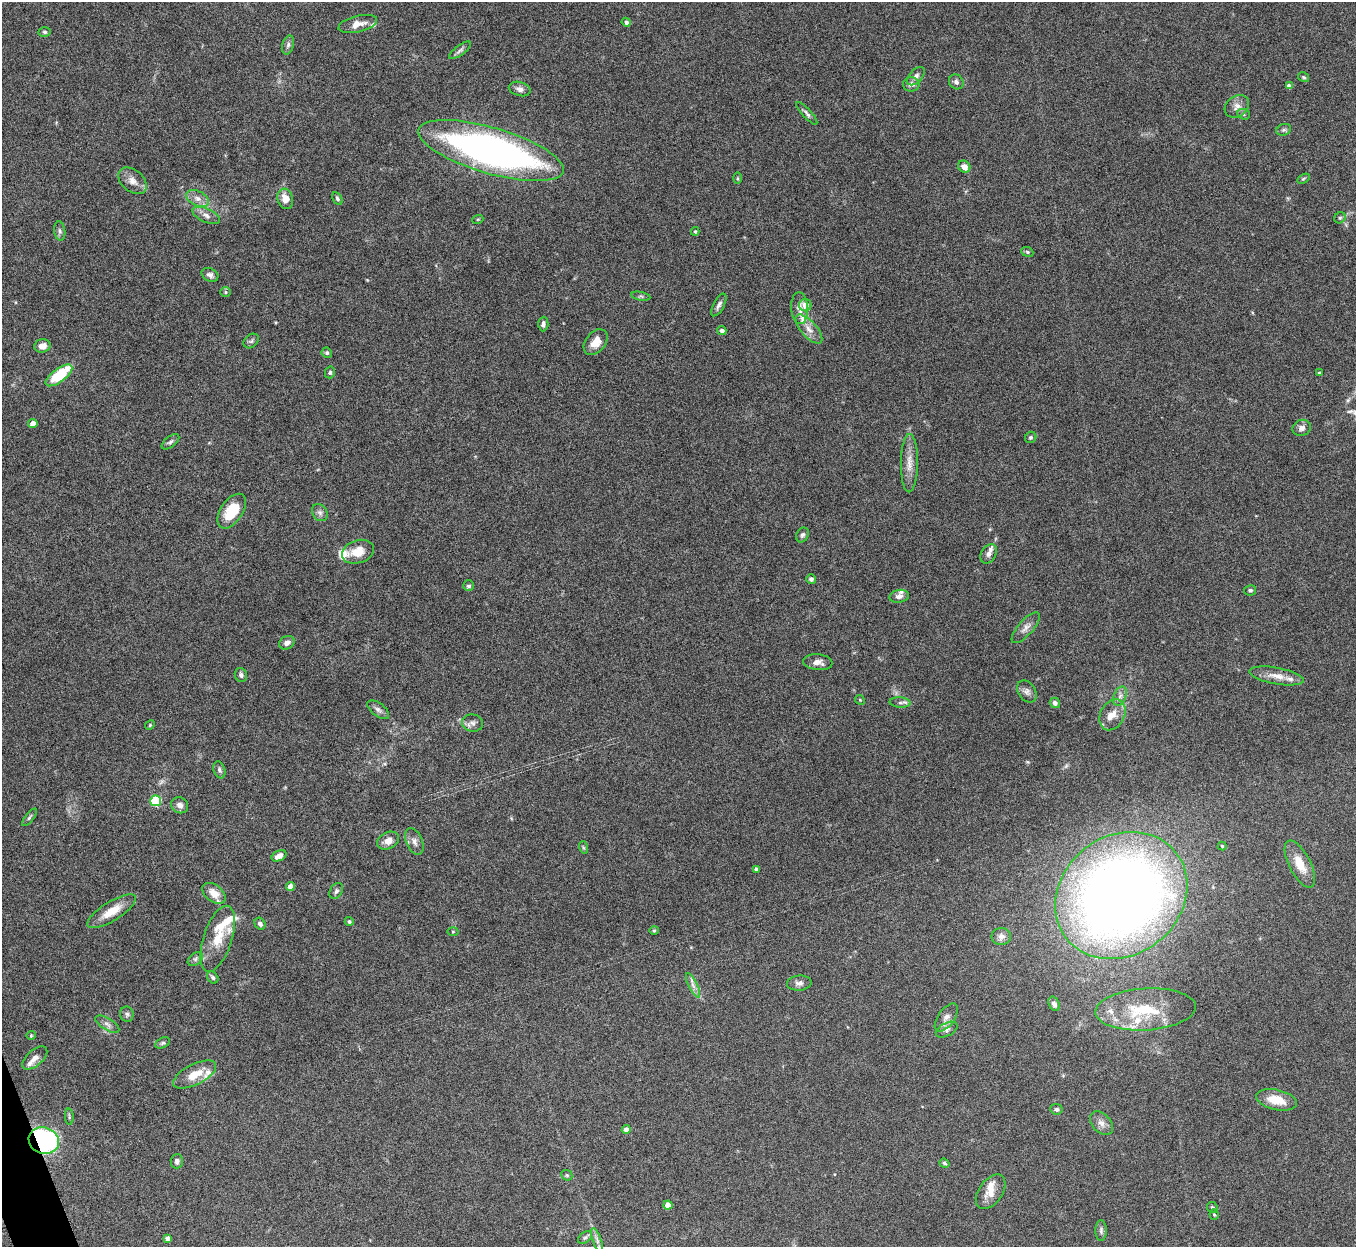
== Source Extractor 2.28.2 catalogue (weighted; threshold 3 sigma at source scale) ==
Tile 7 of 4 x 4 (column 3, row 2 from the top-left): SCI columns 2710-4063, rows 2641-3885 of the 5422 x 5406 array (HDU 1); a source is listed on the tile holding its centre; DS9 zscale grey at full resolution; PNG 1358 x 1249 px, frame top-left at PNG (2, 2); each listed source drawn as its Kron ellipse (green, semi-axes under 4 px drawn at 4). Shown black and unused: <1% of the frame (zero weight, under 5 of 10 exposures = <1% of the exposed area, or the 3 px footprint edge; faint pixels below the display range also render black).
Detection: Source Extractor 2.28.2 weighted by HDU 2 'WHT'; one run over the whole footprint, this tile lists its part. Background 0.145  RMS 0.0057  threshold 0.0234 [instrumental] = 3 sigma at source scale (4.09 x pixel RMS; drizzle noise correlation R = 1.36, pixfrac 0.8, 0.05/0.05 arcsec/px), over >= 5 px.
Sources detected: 142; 1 inside a brighter object's white glare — neither listed nor drawn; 15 inside a brighter listed object's ellipse — not listed separately; the other 126 listed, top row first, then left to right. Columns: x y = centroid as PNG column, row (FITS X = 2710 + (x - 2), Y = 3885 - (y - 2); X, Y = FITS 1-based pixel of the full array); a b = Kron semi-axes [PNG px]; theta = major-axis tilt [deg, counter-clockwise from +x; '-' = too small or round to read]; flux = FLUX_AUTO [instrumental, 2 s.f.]
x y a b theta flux
626 22 4 4 - 1.4
358 24 20 8 13 5.1
44 32 6 4 -4 0.94
288 45 10 5 75 1.6
460 50 13 5 36 1.5
916 76 11 6 47 1.9
1303 77 6 4 -31 0.82
956 82 8 7 - 1.7
911 84 8 7 - 2.3
1289 86 4 4 - 2.8
520 89 11 7 -15 2.4
1237 106 13 10 37 3.6
807 113 15 4 -48 1.6
1244 114 6 5 - 0.92
1284 130 7 5 20 1.3
491 151 75 23 -16 250
964 166 6 5 - 3.7
737 178 6 4 90 0.67
1303 179 7 4 30 0.72
133 181 16 10 -40 4.5
197 198 12 7 -27 3.3
337 198 7 4 -62 0.96
285 199 10 8 -74 5.4
206 215 15 7 -25 3
1340 218 6 5 - 0.93
478 219 5 3 - 0.46
60 231 9 5 -84 1.5
695 231 4 3 - 0.72
1027 252 6 4 -22 0.76
210 275 9 6 -27 1.9
225 292 5 5 - 0.82
641 296 9 3 -11 0.81
719 305 12 5 61 1.9
805 305 6 6 - 4.2
799 308 16 8 -86 3.7
543 324 7 5 87 1.7
809 329 18 8 -49 4.6
722 331 5 4 - 2
251 341 8 6 39 1.3
596 342 15 9 51 6.1
42 346 8 6 9 3.9
327 353 5 5 - 0.91
330 372 6 5 - 0.96
1319 373 3 3 - 0.76
59 375 16 6 37 26
33 423 4 4 - 5
1302 428 9 8 - 2.4
1031 437 6 5 - 0.86
170 442 10 5 38 1.4
909 463 29 8 89 6.5
232 511 19 11 56 15
320 513 9 7 -57 1.9
802 535 8 6 64 1.3
358 552 16 11 19 8.5
989 554 10 7 58 3
811 579 5 5 - 1.4
469 586 5 5 - 1.1
1250 590 6 5 - 1.1
899 596 10 6 11 2
1026 628 19 7 48 3.5
287 643 8 6 28 2.4
818 662 15 8 -6 3.4
241 675 7 6 - 1.4
1277 676 27 8 -10 6.3
1027 692 12 8 -53 2.3
1120 696 10 6 68 2.2
860 700 5 4 - 0.57
900 703 10 5 -4 1.6
1055 703 5 5 - 1.9
378 710 13 6 -38 2
1112 715 16 12 63 5.6
473 723 10 8 -9 2.4
150 725 5 4 - 0.63
219 770 9 5 -70 1.2
156 801 5 5 - 38
180 805 9 7 -34 2.7
29 817 10 3 52 1
388 841 11 8 25 4.1
414 842 14 8 -67 2.9
1222 846 4 4 - 0.68
583 847 6 4 -72 0.66
279 856 8 5 27 3.2
1300 864 26 10 -63 10
756 869 4 4 - 1.8
290 887 4 4 - 5.4
336 891 8 6 60 1.3
214 893 13 8 -38 5.7
1121 895 70 59 38 640
112 911 28 9 32 9.7
349 921 4 4 - 0.99
260 924 6 5 - 1.6
654 930 4 4 - 0.62
453 932 5 3 - 0.47
1001 937 9 8 - 2.4
218 939 34 14 72 14
195 959 8 5 36 1.4
213 977 6 5 - 1.2
799 983 12 7 5 2.3
693 985 13 4 -65 2.5
1054 1004 7 5 -65 1.9
1145 1009 50 21 4 29
127 1014 8 6 -79 1.3
946 1017 16 8 54 3.7
107 1024 13 6 -32 2.2
947 1030 12 6 27 2.1
31 1035 4 4 - 0.58
163 1043 8 5 27 1
35 1058 15 8 42 3.2
195 1075 24 10 27 9.7
1276 1100 20 10 -13 11
1056 1109 6 5 - 1.4
69 1117 8 3 -86 0.73
1101 1123 13 9 -48 3.5
626 1130 4 4 - 3.7
44 1140 15 13 -18 90
177 1161 7 6 - 1.7
944 1163 5 4 - 0.8
567 1175 6 5 - 0.67
991 1192 19 12 54 6.7
668 1205 4 4 - 6.8
1212 1207 6 5 - 0.83
1214 1215 5 4 - 0.63
1101 1231 10 6 90 1.5
168 1238 4 4 - 3.2
585 1238 8 5 38 1.1
597 1240 13 4 -70 2.1
Overlapping masked pixels (flux is a lower limit): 1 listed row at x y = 44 1140